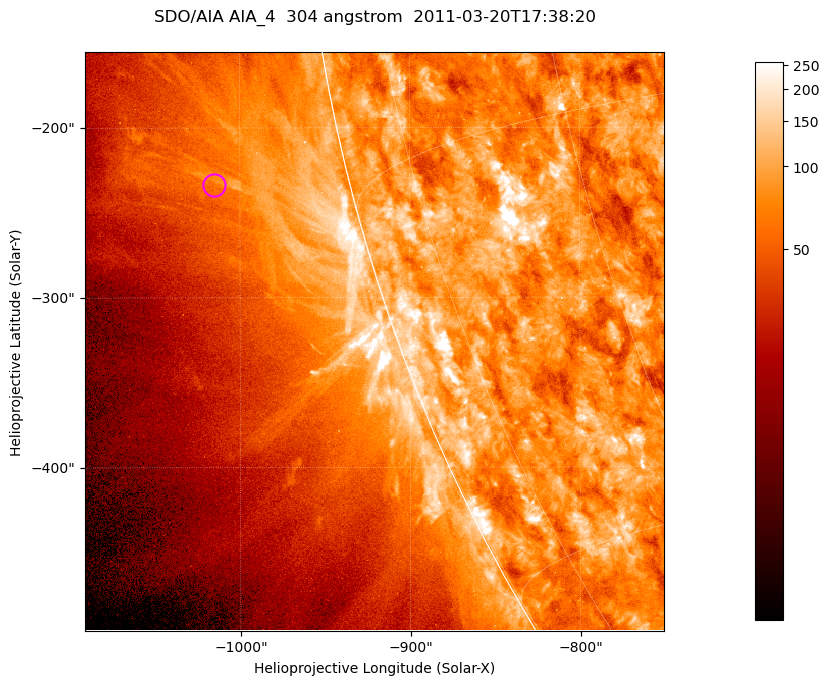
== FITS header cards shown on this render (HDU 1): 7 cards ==
TELESCOP= 'SDO/AIA '           / For AIA: SDO/AIA
INSTRUME= 'AIA_4   '           / For AIA: AIA_ATA1, AIA_ATA2, AIA_ATA3 or AIA_AT
WAVELNTH=                  304 / [angstrom] Wavelength
WAVEUNIT= 'angstrom'           / Wavelength unit: angstrom
DATE-OBS= '2011-03-20T17:38:20.123' / [ISO] Date when observation started; ISO 8
CTYPE1  = 'HPLN-TAN'           / CTYPE1; Typically HPLN
CTYPE2  = 'HPLT-TAN'           / CTYPE2; Typically HPLT

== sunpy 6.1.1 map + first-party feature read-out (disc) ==
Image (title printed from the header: SDO/AIA AIA_4  304 angstrom  2011-03-20T17:38:20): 568 x 568 px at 0.6 arcsec/px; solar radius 964 arcsec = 1606 px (partial field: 1.8% of the solar disc is inside the frame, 44% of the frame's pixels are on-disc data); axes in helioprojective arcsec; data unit not stated in the header (colour bar unlabelled)
Orientation: roll -0.132 deg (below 1 deg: not rotated)
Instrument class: DISC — disc imager (sunpy class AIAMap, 304 A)
Bright regions (active regions / flare kernels): reference = the on-disc median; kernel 5 px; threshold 5 sigma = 139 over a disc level ~79.7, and >= 1.15x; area >= 322 px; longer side >= 7 px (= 4.2 arcsec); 0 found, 0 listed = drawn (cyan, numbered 1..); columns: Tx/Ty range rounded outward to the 2 arcsec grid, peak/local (2 s.f.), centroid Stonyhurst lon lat
Off-limb structures (1.02-1.3 R_sun): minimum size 161 px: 6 found; the strongest spans PA ~100..105 deg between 1.03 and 1.16 R_sun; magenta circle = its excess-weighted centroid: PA ~105 deg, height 1.08 R_sun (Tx ~-1016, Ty ~-234 arcsec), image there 1.5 x the reference